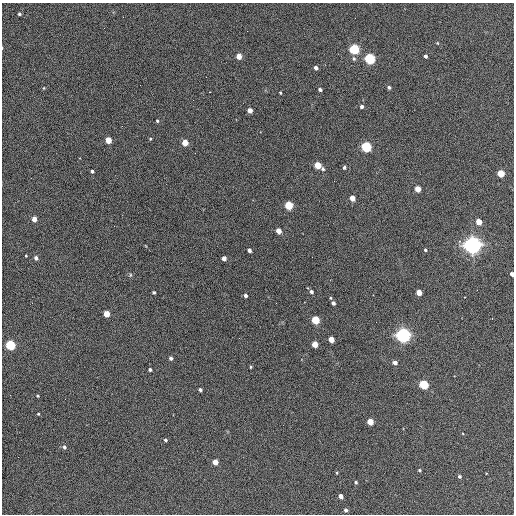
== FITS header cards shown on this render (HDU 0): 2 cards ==
NAXIS1  =                  512 / Axis length
NAXIS2  =                  512 / Axis length

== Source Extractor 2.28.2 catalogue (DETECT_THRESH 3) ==
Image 512 x 512 px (HDU 0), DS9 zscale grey, 1 PNG px = 1 image px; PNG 516 x 516 px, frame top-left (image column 1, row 512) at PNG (2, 3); no overlay
Background 387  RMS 21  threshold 63.8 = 3 sigma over >= 5 px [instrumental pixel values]
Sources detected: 72; all 72 listed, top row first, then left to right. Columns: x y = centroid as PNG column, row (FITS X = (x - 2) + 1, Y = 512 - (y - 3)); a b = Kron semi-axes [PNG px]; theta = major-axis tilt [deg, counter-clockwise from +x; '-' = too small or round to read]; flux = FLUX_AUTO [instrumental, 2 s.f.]
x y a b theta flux
19 14 4 4 - 2.5e+03
437 43 4 4 - 1.2e+03
2 48 3 2 - 9.5e+02
354 49 5 5 - 1.9e+05
239 56 4 4 - 2.0e+04
425 56 4 3 - 3.3e+03
354 59 6 5 - 2.2e+03
370 59 5 5 - 2.4e+05
316 68 4 3 - 4.9e+03
206 77 2 2 - 5.7e+02
389 87 4 4 - 3.0e+03
44 88 4 4 - 1.2e+03
320 89 4 3 - 3.8e+03
280 93 3 2 - 1.6e+03
362 106 4 4 - 3.4e+03
250 110 4 4 - 1.4e+04
157 121 3 3 - 2.0e+03
150 139 4 3 - 1.4e+03
108 140 4 4 - 3.0e+04
185 143 4 4 - 2.6e+04
366 147 5 4 - 2.2e+05
318 165 4 4 - 4.1e+04
344 167 3 3 - 2.9e+03
323 169 5 4 - 2.5e+03
92 171 3 3 - 3.0e+03
501 173 4 4 - 4.9e+04
418 189 4 4 - 2.5e+04
352 198 4 4 - 1.8e+04
289 205 5 4 - 8.3e+04
34 219 4 4 - 1.4e+04
479 222 4 4 - 3.1e+04
278 231 4 4 - 1.5e+04
460 241 4 4 - 2.2e+03
473 245 6 6 - 1.1e+06
249 250 4 3 - 6.3e+03
425 250 4 3 - 2.2e+03
26 256 3 2 - 1.2e+03
312 257 2 2 - 6.5e+02
36 258 4 4 - 4.6e+03
224 258 4 4 - 1.0e+04
512 274 4 3 - 6.0e+03
130 275 5 3 - 1.5e+03
154 292 3 3 - 2.2e+03
311 292 4 4 - 3.3e+03
419 292 4 4 - 2.1e+04
245 295 4 3 - 4.0e+03
276 303 2 2 - 6.4e+02
333 303 4 4 - 4.5e+03
106 314 4 4 - 2.9e+04
315 320 5 4 - 7.7e+04
403 335 5 5 - 7.4e+05
331 339 4 4 - 2.2e+04
315 344 4 4 - 2.8e+04
10 345 5 4 - 1.8e+05
171 358 4 3 - 3.9e+03
395 362 4 4 - 7.3e+03
251 367 4 3 - 1.5e+03
150 370 3 3 - 3.0e+03
424 385 5 4 - 1.3e+05
200 390 4 3 - 3.8e+03
38 396 4 3 - 1.2e+03
38 414 3 2 - 1.2e+03
370 422 4 4 - 3.2e+04
165 440 3 3 - 2.5e+03
64 447 5 4 - 3.2e+03
215 462 4 4 - 1.9e+04
419 470 4 3 - 1.8e+03
337 473 4 3 - 1.2e+03
459 476 4 4 - 2.7e+03
356 482 3 3 - 2.2e+03
341 496 4 4 - 9.6e+03
346 510 4 4 - 3.6e+03
At the frame edge (FLAGS 8, measured only in part): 2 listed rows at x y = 2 48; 512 274